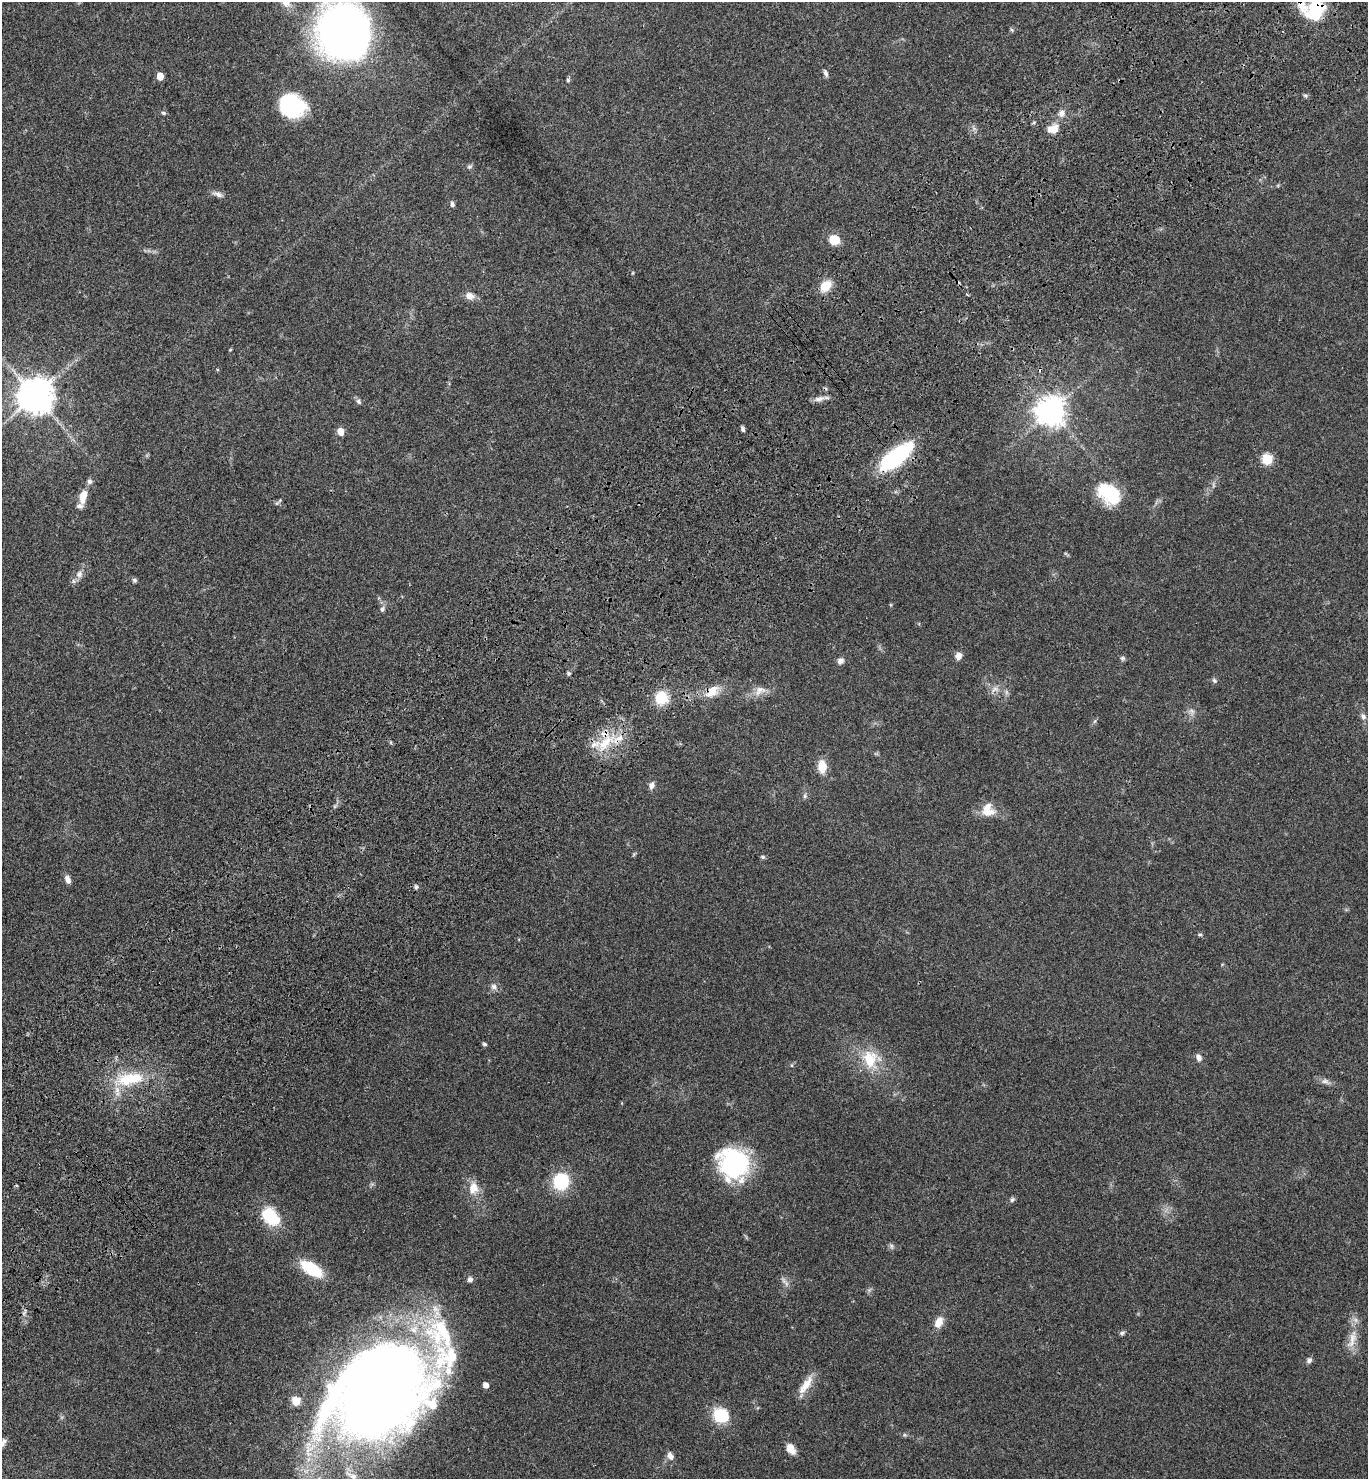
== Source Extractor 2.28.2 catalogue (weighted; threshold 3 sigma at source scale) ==
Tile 10 of 4 x 4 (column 2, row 3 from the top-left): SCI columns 1751-3116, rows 1577-3053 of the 6092 x 6110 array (HDU 1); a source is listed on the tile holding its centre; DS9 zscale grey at full resolution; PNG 1370 x 1481 px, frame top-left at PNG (2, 2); no overlay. Shown black and unused: <1% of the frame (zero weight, under 3 of 4 exposures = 6% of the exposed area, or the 3 px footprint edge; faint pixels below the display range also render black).
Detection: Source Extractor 2.28.2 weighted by HDU 2 'WHT'; one run over the whole footprint, this tile lists its part. Background 0.0616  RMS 0.0057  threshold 0.0256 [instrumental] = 3 sigma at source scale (4.5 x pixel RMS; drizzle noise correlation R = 1.50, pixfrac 1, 0.05/0.05 arcsec/px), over >= 5 px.
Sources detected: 98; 2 too faint to see at this stretch — not listed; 9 inside a brighter listed object's ellipse — not listed separately; the other 87 listed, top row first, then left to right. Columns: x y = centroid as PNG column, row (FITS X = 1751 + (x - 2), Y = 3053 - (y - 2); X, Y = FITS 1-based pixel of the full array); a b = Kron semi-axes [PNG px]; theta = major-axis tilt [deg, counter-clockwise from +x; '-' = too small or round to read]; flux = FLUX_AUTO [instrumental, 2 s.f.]
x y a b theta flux
1315 10 26 20 63 30
1012 30 6 4 -45 0.77
342 32 47 43 -84 360
825 73 10 5 -69 1.6
160 76 5 5 - 9.1
568 80 6 4 -89 0.96
1305 95 6 4 -19 0.86
292 106 26 22 -17 40
163 113 6 5 - 0.92
1061 113 10 9 - 3.3
1034 122 6 3 20 0.64
1053 129 13 10 18 6.7
470 166 7 6 - 1.1
218 194 17 6 -18 2.6
452 204 6 5 - 1.4
834 240 9 8 - 12
633 273 5 3 - 0.53
826 286 13 9 43 11
967 294 3 2 - 0.92
470 296 12 9 -20 4
230 350 4 3 - 0.52
35 395 11 11 - 1200
819 399 15 7 14 3.2
358 401 8 6 -67 1.4
1051 411 9 9 - 830
743 429 6 4 -71 1.4
341 431 5 5 - 7.8
896 457 36 14 39 64
1267 459 6 6 - 33
90 481 7 7 - 1.7
1109 494 29 20 -37 26
83 496 15 7 79 8.5
277 503 9 4 45 1
79 574 10 9 - 3
134 580 6 6 - 1.1
382 609 8 7 - 1.7
958 656 8 7 - 3.5
1122 658 7 6 - 1.1
840 661 8 8 - 2.4
568 673 6 5 - 0.92
1214 680 7 6 - 1.2
995 689 13 7 18 3.3
760 690 19 11 27 5.8
712 691 22 12 37 9.1
661 698 12 12 - 17
1192 711 11 7 -60 2.3
1363 716 9 7 -58 2.1
1095 721 7 4 70 0.86
605 743 34 14 43 19
822 766 12 8 -86 10
652 785 9 7 71 2.4
805 796 7 5 83 1.1
335 806 7 4 45 1.1
988 812 22 10 5 7.1
634 854 6 4 46 0.72
763 857 6 5 - 1
67 879 10 6 -74 2.9
416 887 7 5 -76 1.2
1200 934 7 4 4 0.83
494 987 9 8 - 2.3
485 1044 6 4 -5 0.9
1199 1058 10 7 -74 2.4
870 1059 29 22 -76 19
792 1065 5 3 - 0.62
130 1079 41 17 9 26
1325 1081 13 7 -23 2.6
734 1163 33 29 -59 65
561 1181 14 13 - 33
473 1188 17 13 84 8
1012 1200 7 6 - 1.3
270 1216 24 16 -41 23
891 1246 8 5 -62 1.3
311 1269 23 11 -32 26
470 1279 7 6 - 1.8
784 1281 13 5 -57 2.2
24 1312 11 4 66 1.4
939 1322 13 9 63 6.3
1122 1333 8 5 21 1.1
1352 1339 32 11 72 8.5
1309 1360 7 6 - 1.9
486 1385 5 5 - 3.9
806 1385 30 9 55 8.1
379 1393 106 77 34 820
721 1415 16 14 -31 22
905 1435 7 5 -12 0.94
790 1448 10 7 -59 7.6
670 1456 11 7 -62 3
Overlapping masked pixels (flux is a lower limit): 5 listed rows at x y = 1315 10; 896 457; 712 691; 605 743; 379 1393
Isophote crosses this tile's border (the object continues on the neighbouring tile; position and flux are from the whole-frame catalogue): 3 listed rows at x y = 1315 10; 342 32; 379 1393